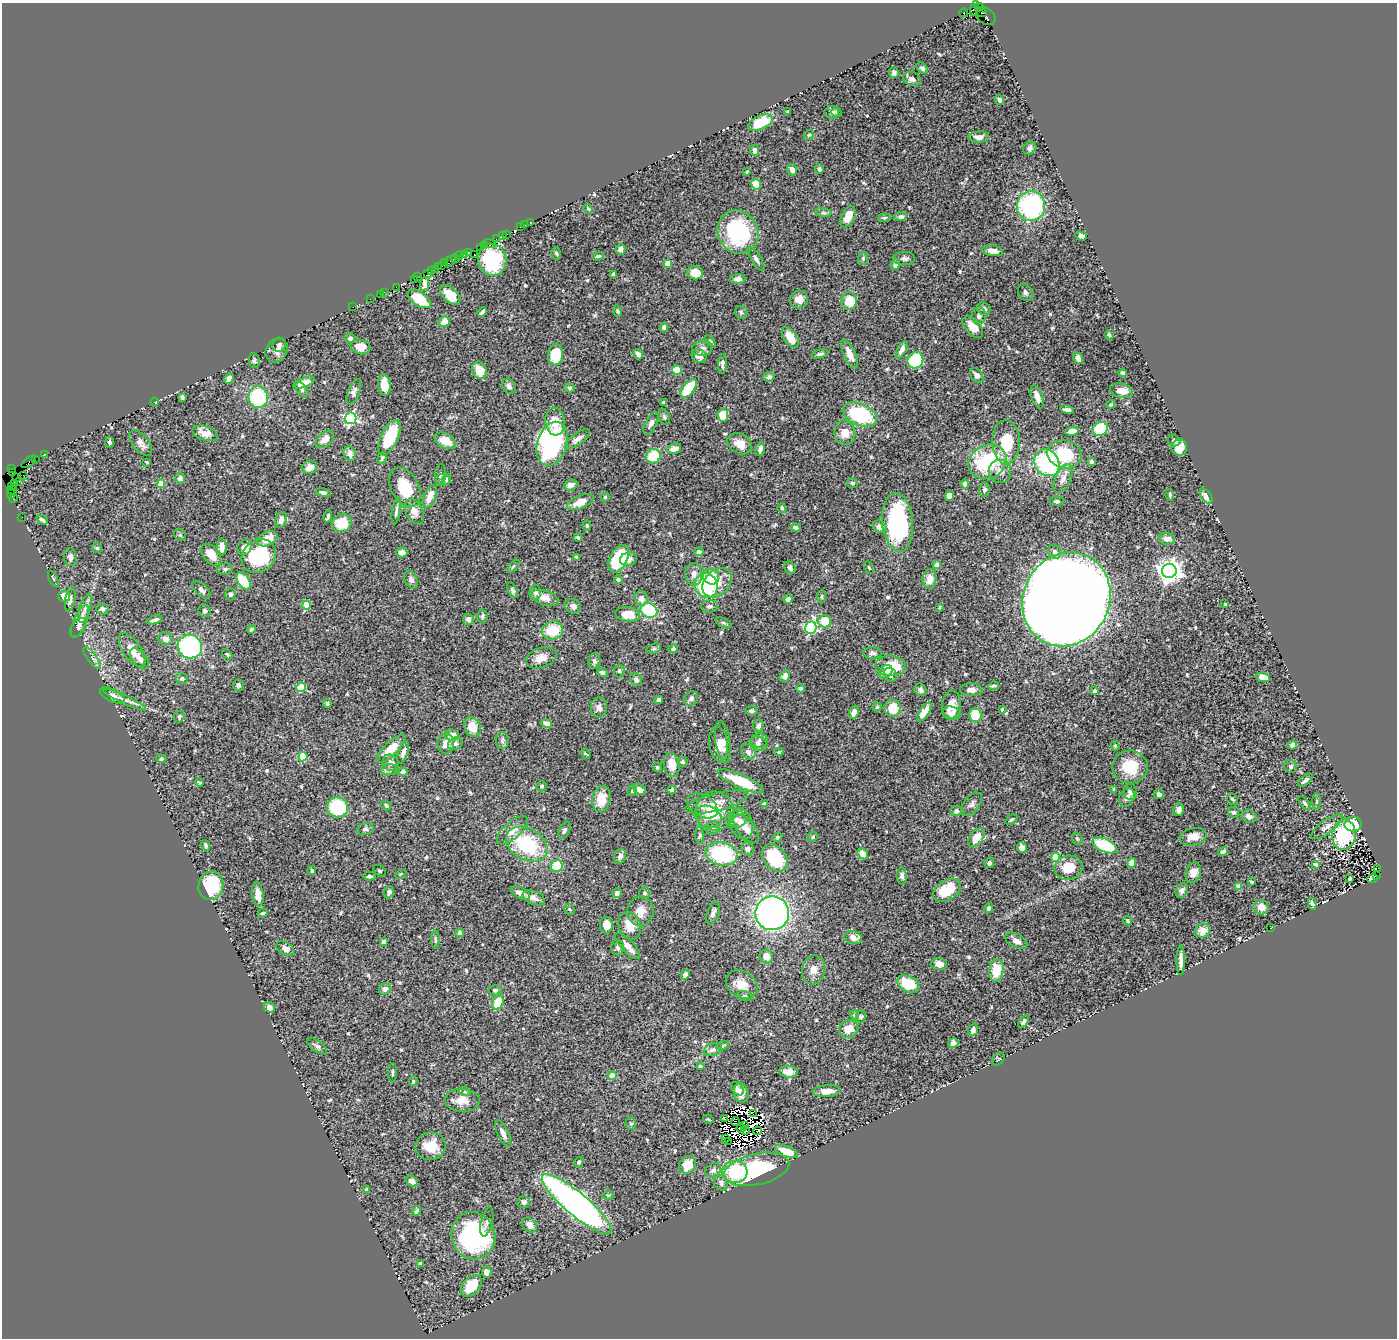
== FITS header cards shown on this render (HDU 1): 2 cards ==
NAXIS1  =                 1395
NAXIS2  =                 1336

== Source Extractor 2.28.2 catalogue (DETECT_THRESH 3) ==
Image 1395 x 1336 px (HDU 1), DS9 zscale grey, 1 PNG px = 1 image px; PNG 1399 x 1340 px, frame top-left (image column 1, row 1336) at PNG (2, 3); each listed source drawn as its Kron ellipse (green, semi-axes under 4 px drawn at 4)
Background 0.939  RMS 0.038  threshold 0.115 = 3 sigma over >= 5 px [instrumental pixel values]
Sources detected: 597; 12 with non-positive FLUX_AUTO (blend fragments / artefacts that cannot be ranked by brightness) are neither listed nor drawn; of the other 585, the 500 brightest by FLUX_AUTO listed and drawn (85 fainter detections omitted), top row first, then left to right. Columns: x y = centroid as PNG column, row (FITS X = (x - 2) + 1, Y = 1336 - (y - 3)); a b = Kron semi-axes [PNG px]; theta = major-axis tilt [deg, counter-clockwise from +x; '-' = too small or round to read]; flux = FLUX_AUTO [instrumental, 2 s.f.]
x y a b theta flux
979 7 4 3 - 66
974 8 8 2 76 6.4
963 13 4 3 - 320
982 13 5 3 - 110
986 16 11 7 -39 220
922 68 7 4 -44 5.6
894 73 5 5 - 7.4
912 79 9 7 -21 11
999 100 5 4 - 6.6
788 111 3 3 - 4.7
832 112 7 6 - 7.2
836 112 5 5 - 3.9
760 123 13 7 24 83
809 135 5 4 - 3.7
979 137 10 5 3 17
1030 148 7 6 - 9.3
755 150 5 4 - 9.4
819 169 4 4 - 7.4
792 170 6 5 - 12
747 172 3 3 - 3.3
756 184 6 5 - 31
1031 206 15 14 - 360
588 209 5 3 - 3.4
823 213 8 4 -8 4.9
848 217 11 6 64 35
901 217 6 4 4 7.4
884 218 6 4 7 3.9
530 222 3 3 - 41
525 225 3 2 - 9.5
521 227 3 2 - 31
738 232 22 20 -58 240
507 234 3 2 - 46
503 236 3 3 - 100
1081 236 6 4 -21 11
496 239 3 2 - 20
490 244 6 2 -20 34
484 245 2 2 - 25
481 248 3 2 - 41
620 249 5 5 - 14
993 251 10 5 -11 19
468 252 3 2 - 55
556 253 6 4 -74 3.9
464 254 3 2 - 44
474 254 2 2 - 12
460 256 2 2 - 32
598 256 6 3 14 3.8
863 258 6 5 - 4.7
904 258 11 6 0 8.4
455 259 4 3 - 66
756 259 14 5 -58 9.7
492 260 16 14 -79 160
450 261 7 3 44 140
445 263 3 2 - 23
668 263 4 4 - 35
895 264 5 4 - 9.1
442 265 3 2 - 48
438 267 3 2 - 15
435 269 3 2 - 42
431 271 3 3 - 44
427 273 3 2 - 16
695 273 8 6 -10 26
613 274 4 3 - 5.5
417 277 2 2 - 12
738 279 7 5 5 13
414 280 2 2 - 12
425 284 7 4 85 15
396 287 2 2 - 30
384 292 2 2 - 26
1025 292 9 6 -64 7.9
381 294 3 2 - 51
450 295 12 7 -43 37
370 299 2 2 - 17
419 299 13 6 -34 81
799 299 9 8 - 21
849 301 9 8 - 51
353 307 2 2 - 19
984 309 7 6 - 9.7
618 311 5 4 - 4.8
482 312 5 3 - 5.6
741 312 6 6 - 4.8
979 316 8 7 - 12
444 322 5 5 - 24
664 327 5 4 - 9.6
973 327 13 7 -48 32
1109 335 4 3 - 4.7
790 337 12 6 -56 50
350 338 5 5 - 9.1
710 341 6 4 -46 3.4
279 345 7 6 - 7
360 347 10 7 -13 31
702 348 10 7 10 12
902 349 9 4 62 14
276 350 12 10 56 16
638 354 5 4 - 9.9
820 354 8 4 14 6.7
850 354 16 6 -65 25
555 355 10 7 85 69
699 356 7 6 - 20
1078 358 6 4 -61 11
915 360 8 7 - 130
254 361 7 5 -83 5.5
723 364 10 4 86 9.3
479 370 9 7 -68 42
677 370 5 4 - 56
1123 373 4 3 - 6.2
977 375 8 5 -51 11
769 377 6 5 - 7.4
229 379 5 4 - 19
304 383 11 4 22 28
384 385 10 6 -83 43
509 386 8 6 -52 8.8
570 388 5 4 - 4.2
688 388 11 5 51 110
302 390 9 5 -54 6
1122 391 11 7 -14 23
354 392 13 6 68 9.3
182 397 4 3 - 4.2
258 397 11 9 -83 190
1037 397 12 5 -71 17
155 402 4 3 - 4.1
664 402 3 3 - 4.3
1111 404 4 3 - 3.6
1067 410 7 3 -11 7.5
860 414 18 10 -23 200
723 415 6 5 - 61
664 417 8 5 -67 5.7
351 418 6 5 - 440
555 422 14 9 -84 45
651 423 12 5 62 12
1100 429 8 6 24 120
1072 431 7 4 9 18
205 433 13 7 -17 27
845 433 12 10 -82 32
389 438 19 8 64 130
325 439 11 6 42 23
578 439 14 5 36 15
445 441 11 7 -29 36
1174 441 6 5 - 6.7
109 442 5 4 - 5.8
1006 442 22 13 -90 94
141 443 15 8 -51 15
552 444 22 15 72 480
740 444 13 9 -29 28
1179 448 8 8 - 33
674 449 7 5 18 21
760 449 7 4 73 12
44 454 2 2 - 27
350 454 7 6 - 15
1064 454 17 14 -12 130
653 456 7 7 - 74
382 458 6 4 73 5.5
35 459 2 2 - 18
29 462 8 3 37 130
147 462 3 3 - 3.6
988 462 20 16 28 220
1092 462 4 4 - 7
1047 463 14 12 -56 310
310 467 7 6 - 18
12 469 2 2 - 11
1000 471 12 11 - 20
12 473 2 2 - 5.5
23 475 2 2 - 3.4
440 475 10 5 86 6.4
17 478 3 2 - 10
180 478 5 4 - 10
446 479 6 4 72 5
1063 479 15 7 66 20
443 480 7 6 - 8
19 481 3 2 - 22
853 483 5 5 - 4.7
15 484 4 3 - 40
161 484 4 4 - 50
965 484 4 4 - 13
571 485 7 5 23 20
11 486 3 2 - 13
405 487 21 14 -62 83
12 490 5 2 - 23
984 490 7 5 77 6
323 492 7 4 -13 4.9
11 494 5 3 - 48
1170 495 5 3 - 4.1
430 496 12 6 67 29
950 496 5 4 - 22
1206 496 8 5 -56 18
605 497 4 4 - 3.9
13 499 5 2 - 46
1057 501 7 4 0 5.8
580 502 14 6 22 32
782 508 5 4 - 6.4
396 511 13 3 82 8.1
414 511 13 8 -63 21
22 517 2 2 - 10
328 517 6 3 74 5.3
42 520 6 3 -39 4.6
281 520 8 5 70 19
898 522 29 15 -84 330
342 523 10 8 24 65
587 525 5 4 - 3.3
879 527 7 5 -29 15
796 528 5 4 - 6.6
180 535 6 5 - 4.2
578 537 4 3 - 4
267 539 11 7 25 36
1167 539 8 6 -9 17
222 547 8 5 -88 19
245 547 8 6 62 19
97 548 5 5 - 3.9
402 552 5 5 - 15
699 552 5 4 - 6.4
1054 552 7 6 - 7.6
211 555 12 7 -49 32
259 556 18 15 43 230
70 557 9 6 -82 11
577 557 4 4 - 4.3
619 559 15 8 62 140
628 559 8 6 17 16
937 565 4 4 - 28
513 566 8 3 45 3.5
790 568 7 5 -54 9.6
869 568 6 4 -63 3.3
225 569 8 5 11 6
1169 571 7 7 - 2200
694 574 11 8 -89 19
711 577 8 7 - 64
53 578 9 3 -65 3.5
618 579 4 4 - 4.8
930 579 10 7 87 25
411 580 9 6 -65 9.4
243 581 10 5 -57 88
717 583 17 12 44 44
706 585 12 11 - 230
201 590 11 5 -44 9.4
513 590 8 4 -63 5.3
535 592 7 5 88 7.6
231 594 6 5 - 6.6
64 596 6 5 - 45
822 596 7 3 90 3.3
545 598 14 7 -17 25
641 598 7 6 - 16
70 599 13 5 80 10
788 599 5 4 - 11
1066 599 48 43 62 10000
1225 604 3 3 - 3.7
307 605 5 4 - 89
573 606 8 7 - 11
709 606 8 6 0 8.3
940 607 3 3 - 3.4
85 608 15 5 74 14
102 609 6 5 - 6.7
205 611 6 6 - 6.1
649 611 9 7 -22 150
628 614 12 7 -8 44
482 616 6 5 - 5.1
468 619 5 5 - 9.7
154 620 8 4 17 7.7
825 621 6 6 - 64
80 622 17 6 67 18
724 623 8 4 -25 4.8
78 628 11 6 54 7.6
811 628 6 5 - 330
251 629 4 3 - 4.6
552 630 11 9 16 68
165 639 7 6 - 17
190 647 12 11 - 430
654 649 8 4 20 4.6
673 649 4 3 - 5.2
132 650 19 9 -57 33
872 653 9 5 -2 7.8
227 654 6 4 -42 3.5
92 658 13 4 -52 8.9
541 658 16 9 19 26
139 659 12 7 -50 15
594 661 8 6 89 8.2
891 666 15 10 -4 78
619 671 6 5 - 5
602 672 5 4 - 6.2
886 672 7 5 42 20
890 675 7 6 - 12
785 676 6 5 - 12
1263 677 7 4 -7 23
182 678 6 5 - 4.8
636 679 7 5 -56 7.7
238 685 6 5 - 6.7
994 686 5 2 - 4.2
301 687 5 4 - 100
801 688 4 3 - 5.8
920 690 6 5 - 9.5
971 690 11 6 -2 14
1095 691 3 3 - 4.9
112 695 13 6 -25 13
691 698 8 6 53 7.9
125 699 24 4 -25 17
659 700 4 4 - 7.6
327 704 4 3 - 4.3
951 705 14 9 88 31
599 707 10 8 90 12
877 707 4 4 - 3.4
893 708 8 8 - 55
1002 709 3 3 - 4.1
751 711 6 4 -6 6.5
854 712 7 4 64 14
924 712 11 5 55 38
951 713 9 6 -14 11
975 715 7 6 - 57
179 716 6 5 - 5.5
546 723 5 4 - 13
758 726 6 5 - 11
472 727 10 8 -61 34
452 735 7 6 - 24
759 740 8 7 - 7.5
502 741 8 6 90 6.8
723 742 21 7 -82 22
758 743 9 6 -25 8.2
446 744 10 8 83 24
455 744 8 6 32 7.4
718 744 17 9 -83 29
1292 745 4 4 - 14
1115 746 5 4 - 3.4
391 749 19 7 44 49
403 752 11 5 72 9.7
748 752 8 6 -47 9.5
779 752 5 4 - 3.9
586 754 5 2 - 3.5
303 757 5 4 - 76
161 759 5 4 - 3.5
682 762 5 5 - 6
391 763 9 7 -48 11
672 764 12 8 -81 31
1291 766 7 6 - 6.2
657 767 4 4 - 3.4
1130 767 18 16 -8 83
389 770 8 5 7 6.6
403 772 5 4 - 17
1305 780 9 4 39 8.5
741 781 25 6 -24 91
199 783 4 3 - 3.5
542 786 5 5 - 5.6
1114 789 4 3 - 6.2
640 790 7 4 -33 14
671 790 4 4 - 5.2
632 791 5 4 - 4.4
1130 792 8 6 -81 10
1159 794 5 5 - 8.5
1127 797 10 7 63 12
601 799 13 9 79 44
1232 799 6 4 -48 4.6
1317 801 8 4 89 4.3
716 802 32 9 14 32
1305 803 8 4 -49 5.4
764 804 4 4 - 7.2
971 804 14 7 50 11
386 805 5 3 - 5
703 806 16 10 -32 20
337 807 11 10 - 150
1179 810 6 5 - 11
715 811 19 19 - 81
956 811 6 5 - 10
1233 812 5 5 - 5.1
1249 816 7 6 - 13
708 817 13 10 -23 22
736 819 10 8 -2 12
1011 819 7 4 37 4.2
741 823 16 11 -73 24
1353 824 8 7 - 79
1327 827 19 6 36 15
713 828 7 6 - 10
365 829 8 6 12 6.5
746 829 17 8 -50 23
512 830 19 8 40 31
564 830 9 5 63 6.8
699 835 8 3 -86 3.8
1344 835 15 12 84 190
777 837 5 4 - 3.4
813 837 5 4 - 4.1
976 837 10 6 52 33
1193 837 13 8 13 30
1077 839 6 5 - 4
527 844 22 15 -30 180
206 845 5 3 - 4.5
1105 845 13 6 -23 140
1022 847 5 5 - 12
748 849 7 6 - 7
1223 851 5 4 - 6.1
721 854 16 11 -12 220
863 854 6 4 -50 19
620 856 8 5 75 9.4
1055 857 4 4 - 110
775 858 15 11 -51 130
989 863 5 4 - 6.9
1132 863 5 4 - 13
1315 864 4 3 - 4.4
557 866 6 6 - 68
1069 868 14 12 10 48
1378 868 3 2 - 84
312 871 4 3 - 4.4
380 871 7 5 -37 4
1193 872 10 7 70 25
401 874 6 4 28 3.5
1376 875 3 3 - 230
369 876 7 3 1 4.8
902 876 8 5 -88 8.5
1373 878 5 3 - 160
1350 879 4 3 - 4.8
1252 882 3 3 - 4.3
211 886 14 12 77 140
1239 886 4 4 - 40
947 890 15 10 29 79
1182 891 7 6 - 10
389 892 6 4 68 8.5
520 893 10 5 -26 19
617 893 5 4 - 7.8
645 893 6 5 - 5.3
258 894 12 5 -81 22
534 898 12 6 -24 12
1312 904 6 4 -81 7.2
1261 907 8 7 - 19
989 908 5 4 - 6.2
570 909 6 5 - 4.4
641 911 15 13 86 29
263 913 5 4 - 3.6
713 913 12 6 71 14
772 913 17 17 - 810
1128 921 5 4 - 4
606 925 8 6 -85 33
630 925 14 11 -70 37
1271 928 3 2 - 5.6
1202 930 7 7 - 27
459 933 4 4 - 8
853 938 8 6 -10 18
435 940 9 3 -89 4.2
1016 941 12 7 -28 16
384 942 4 3 - 7.6
628 946 17 6 -47 20
618 947 8 6 -88 12
285 948 10 6 -32 12
766 956 7 6 - 20
1181 960 14 4 89 15
939 964 8 6 -1 17
814 970 14 11 79 23
996 970 11 7 82 68
685 975 5 4 - 12
908 984 11 8 -30 83
742 985 17 13 -33 38
385 989 6 5 - 12
495 990 6 5 - 6.9
745 996 8 4 -15 5.3
498 1003 7 5 65 71
269 1007 6 5 - 8.8
854 1015 5 4 - 4.1
861 1017 6 4 89 4.1
1024 1022 7 4 55 5.6
849 1029 10 8 23 33
973 1030 6 4 69 8.6
953 1043 5 4 - 11
317 1046 11 5 -33 8.1
722 1046 7 4 17 4.7
713 1050 9 6 21 11
998 1059 7 5 46 3.5
700 1066 3 3 - 4.6
788 1072 9 6 -3 27
392 1073 10 3 -90 4.3
612 1076 4 4 - 48
413 1081 5 4 - 3.7
737 1089 8 5 -49 7.2
827 1091 13 6 4 19
465 1092 5 3 - 3.3
741 1093 10 7 -77 30
462 1100 17 11 -3 35
754 1114 4 2 - 4.9
708 1119 5 3 - 3.4
724 1119 3 2 - 6.4
735 1121 4 2 - 6.4
631 1124 6 5 - 5
744 1126 3 2 - 8
741 1128 5 3 - 9.7
745 1130 4 2 - 3.8
757 1131 4 2 - 5.4
503 1133 14 5 -65 15
726 1138 4 2 - 4.6
728 1141 2 2 - 1300
431 1146 15 13 11 51
787 1151 12 5 -22 38
579 1162 5 4 - 6
688 1165 9 8 - 37
757 1169 33 15 12 310
713 1170 8 6 29 8.7
735 1172 12 11 - 130
412 1181 6 4 -35 17
721 1183 8 7 - 9.3
367 1189 3 3 - 7.3
608 1195 5 5 - 4
524 1202 6 6 - 11
577 1204 44 11 -40 1400
416 1211 5 3 - 4.3
487 1222 15 5 76 9.4
530 1225 8 6 -44 19
473 1236 24 22 -70 400
420 1263 3 3 - 4.6
487 1272 6 5 - 13
471 1286 12 8 48 67
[85 fainter detections neither listed nor drawn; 12 non-positive-flux detections neither listed nor drawn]